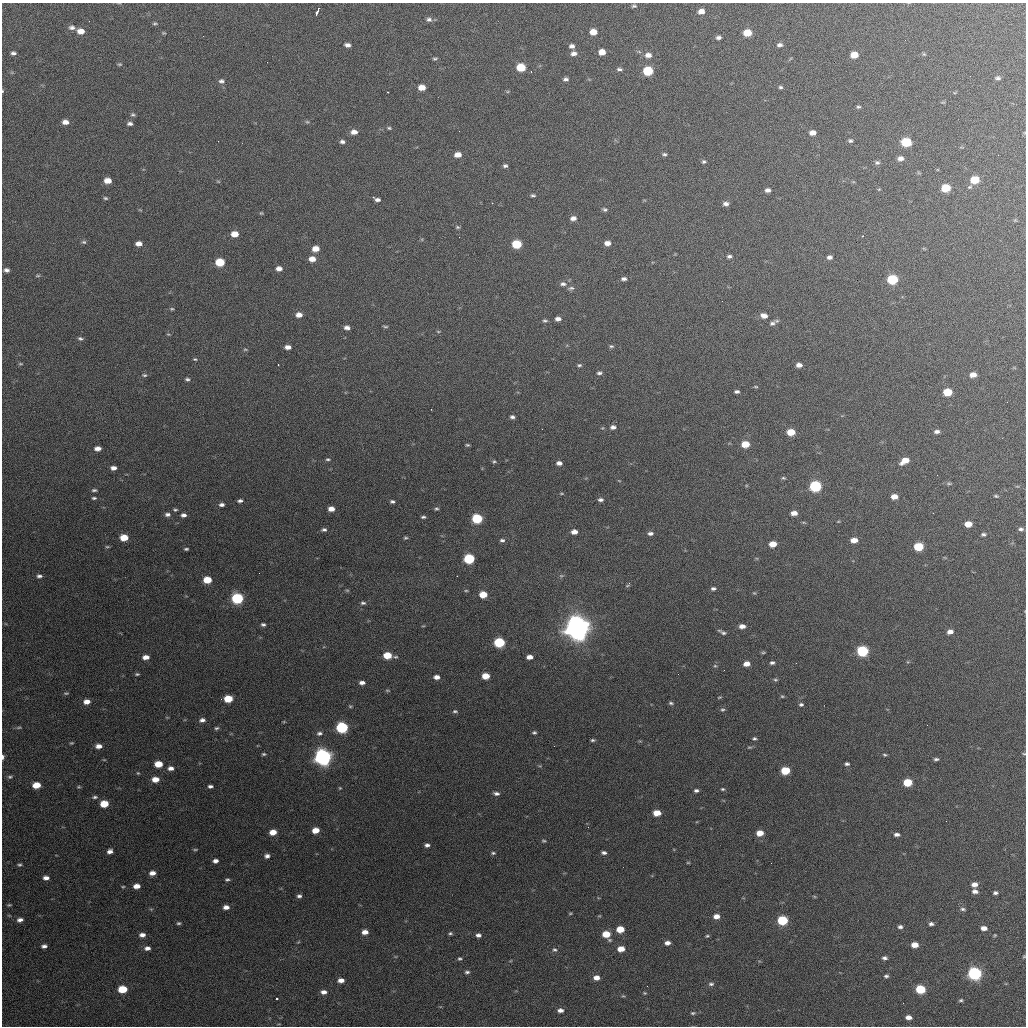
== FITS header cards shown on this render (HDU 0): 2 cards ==
NAXIS1  =                 1024 / length of data axis 1
NAXIS2  =                 1024 / length of data axis 2

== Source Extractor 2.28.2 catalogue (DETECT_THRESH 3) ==
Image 1024 x 1024 px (HDU 0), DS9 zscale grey, 1 PNG px = 1 image px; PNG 1028 x 1028 px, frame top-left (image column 1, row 1024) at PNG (2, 3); no overlay
Background 538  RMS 18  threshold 55.1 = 3 sigma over >= 5 px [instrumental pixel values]
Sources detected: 320; all 320 listed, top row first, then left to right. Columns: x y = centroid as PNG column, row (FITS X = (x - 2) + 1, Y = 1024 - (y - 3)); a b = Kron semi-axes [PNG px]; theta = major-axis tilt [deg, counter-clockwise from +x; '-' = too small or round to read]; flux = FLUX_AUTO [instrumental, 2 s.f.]
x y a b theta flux
634 6 6 4 4 2.1e+03
701 11 6 5 - 8.4e+03
317 12 8 3 67 5.8e+03
429 19 7 6 - 3.7e+03
155 23 6 4 -8 1.7e+03
72 27 8 6 -9 4.4e+03
81 31 7 5 -8 1.1e+04
593 32 6 5 - 1.4e+04
163 33 6 4 9 1.3e+03
747 33 6 5 - 2.7e+04
718 38 5 4 - 3.6e+03
347 45 6 4 -9 4.8e+03
780 45 6 5 - 3.5e+03
572 46 6 5 - 4.6e+03
602 52 6 5 - 1.3e+04
13 53 6 4 -7 3.6e+03
574 53 7 5 1 5.7e+03
924 54 5 4 - 1.5e+03
648 55 8 6 -6 7.6e+03
854 55 6 5 - 1.9e+04
435 59 6 3 9 1.9e+03
120 64 6 4 0 1.5e+03
521 67 6 5 - 3.9e+04
619 69 7 4 -2 2.9e+03
531 71 3 3 - 9.8e+02
648 71 7 6 - 6.9e+04
998 78 6 5 - 2.8e+03
566 79 6 5 - 3.5e+03
221 81 8 6 -11 3.8e+03
422 87 6 5 - 1.5e+04
781 87 5 4 - 2.1e+03
2 91 4 3 - 1.1e+03
387 92 2 2 - 9.3e+02
858 107 5 4 - 2.1e+03
133 115 6 5 - 2.2e+03
65 122 7 5 -9 7.3e+03
307 122 5 5 - 1.8e+03
130 124 6 4 -6 3.4e+03
389 128 6 4 -2 1.8e+03
459 131 2 2 - 1.5e+03
354 132 7 5 -1 8.3e+03
812 133 6 5 - 8.2e+03
850 141 6 5 - 2.4e+03
342 142 6 5 - 3.5e+03
906 142 7 6 - 6.4e+04
664 154 6 4 -8 2.3e+03
458 155 6 5 - 1.2e+04
900 158 6 5 - 6.4e+03
704 162 5 5 - 2.2e+03
877 163 7 6 - 2.8e+03
505 166 5 4 - 2.7e+03
975 180 6 5 - 3.4e+04
108 181 6 5 - 1.3e+04
218 181 6 3 -19 1.2e+03
970 187 6 4 21 1.7e+03
946 188 6 5 - 3.9e+04
879 189 5 4 - 1.2e+03
768 190 6 5 - 4.8e+03
533 195 6 4 -2 2.1e+03
373 197 3 3 - 1.1e+03
105 198 5 4 - 2.0e+03
377 200 6 4 -6 3.9e+03
726 204 7 5 -2 4.7e+03
605 209 7 5 -18 2.4e+03
261 213 4 4 - 1.3e+03
573 218 6 5 - 6.2e+03
1015 220 5 5 - 1.2e+03
457 227 6 4 -15 1.9e+03
235 234 6 5 - 1.6e+04
863 236 3 2 - 1.2e+03
84 242 6 5 - 2.2e+03
607 243 6 5 - 8.6e+03
139 244 6 4 -3 7.8e+03
517 244 6 5 - 5.2e+04
316 249 6 5 - 1.4e+04
924 249 6 3 -20 1.2e+03
729 256 6 4 11 3.1e+03
830 257 6 5 - 4.4e+03
312 259 6 5 - 1.2e+04
220 262 6 5 - 4.3e+04
279 269 6 5 - 6.7e+03
6 270 6 4 0 4.5e+03
38 276 7 3 0 1.7e+03
624 279 7 5 0 3.7e+03
892 279 7 5 4 8.6e+04
563 284 9 6 0 4.4e+03
571 288 10 5 5 3.3e+03
172 309 5 4 - 1.6e+03
299 315 7 5 -1 8.8e+03
764 316 7 5 -17 8.1e+03
558 319 6 4 5 5.5e+03
545 321 6 4 -1 2.1e+03
772 323 9 6 33 3.9e+03
385 326 7 3 -5 1.6e+03
347 328 5 4 - 5.2e+03
438 331 5 3 - 1.2e+03
168 334 5 3 - 1.0e+03
80 338 6 4 -12 2.5e+03
611 346 6 4 -11 1.9e+03
288 347 6 4 -3 6.8e+03
245 349 6 4 0 1.6e+03
195 359 5 3 - 1.4e+03
20 364 6 3 -8 1.4e+03
278 365 2 2 - 8.3e+02
579 365 5 3 - 1.9e+03
799 365 5 4 - 6.5e+03
599 373 6 4 2 2.8e+03
144 375 7 4 -9 2.0e+03
973 375 6 5 - 1.0e+04
187 379 5 4 - 2.3e+03
756 387 5 2 - 1.2e+03
737 392 5 3 - 2.8e+03
948 392 6 5 - 3.8e+04
431 409 2 2 - 7.4e+02
512 417 4 4 - 3.2e+03
613 427 6 5 - 4.5e+03
791 432 6 5 - 2.6e+04
937 432 7 5 5 4.3e+03
745 444 6 5 - 2.5e+04
467 445 5 4 - 1.7e+03
98 448 6 4 4 7.3e+03
328 459 7 4 8 2.1e+03
905 461 9 5 28 1.5e+04
494 462 5 5 - 1.8e+03
559 463 5 4 - 5.8e+03
113 468 6 4 0 5.8e+03
937 475 2 2 - 5.6e+02
783 478 6 4 -3 1.8e+03
949 483 8 4 0 2.1e+03
815 486 7 6 - 1.5e+05
1017 486 6 3 -18 1.3e+03
94 490 6 4 7 2.3e+03
561 493 6 3 0 1.2e+03
996 496 6 4 -10 1.7e+03
894 497 6 5 - 1.1e+04
94 498 5 3 - 2.0e+03
600 500 6 4 0 3.5e+03
240 501 5 4 - 3.2e+03
392 502 4 3 - 2.6e+03
222 505 6 4 1 4.0e+03
331 509 5 4 - 9.5e+03
436 509 5 4 - 1.9e+03
175 510 5 3 - 1.9e+03
794 513 6 4 0 8.7e+03
933 513 2 2 - 7.4e+02
167 514 6 5 - 3.6e+03
183 515 6 4 3 4.3e+03
423 517 5 3 - 2.2e+03
477 519 6 5 - 8.0e+04
804 523 6 4 -20 1.3e+03
968 524 6 5 - 1.5e+04
1021 529 7 5 -4 3.1e+03
324 530 7 5 2 2.9e+03
574 532 6 4 1 9.2e+03
650 533 7 5 -3 4.0e+03
983 534 6 4 2 2.5e+03
124 538 6 5 - 2.5e+04
406 538 5 4 - 1.7e+03
502 540 7 5 -5 3.1e+03
854 540 6 5 - 1.1e+04
773 544 6 5 - 1.7e+04
107 547 7 3 -7 1.6e+03
919 547 6 5 - 5.2e+04
186 549 5 3 - 1.9e+03
469 559 6 5 - 1.0e+05
39 576 7 5 0 3.5e+03
561 576 6 5 - 2.1e+03
207 580 6 5 - 3.1e+04
629 584 6 3 55 2.3e+03
713 589 6 4 2 3.0e+03
347 590 6 4 -1 1.5e+03
466 591 5 3 - 1.2e+03
754 593 5 4 - 1.3e+03
483 594 6 5 - 2.5e+04
237 598 7 6 - 1.3e+05
363 603 6 4 -5 2.6e+03
263 624 5 4 - 2.6e+03
423 626 5 3 - 1.0e+03
742 626 6 5 - 7.9e+03
577 628 9 8 - 1.8e+06
722 632 9 3 -28 3.4e+03
950 632 6 5 - 7.0e+03
499 642 6 5 - 9.8e+04
862 651 7 6 - 1.2e+05
763 652 7 3 8 1.4e+03
387 655 6 5 - 2.9e+04
146 657 6 4 4 8.6e+03
395 657 6 4 1 1.8e+03
529 657 6 4 4 7.9e+03
772 663 5 4 - 2.8e+03
747 664 6 4 3 9.9e+03
715 666 5 5 - 1.8e+03
137 674 5 3 - 1.7e+03
486 676 6 5 - 2.2e+04
437 677 5 4 - 7.0e+03
775 680 6 4 -3 1.8e+03
362 683 6 4 4 5.6e+03
387 690 7 3 -1 1.4e+03
66 693 6 4 7 1.6e+03
782 696 5 4 - 1.4e+03
719 697 5 3 - 1.2e+03
228 699 6 5 - 3.4e+04
87 702 6 5 - 9.7e+03
671 703 6 4 -8 2.2e+03
801 704 5 4 - 2.3e+03
350 706 5 4 - 1.4e+03
722 710 6 5 - 2.2e+03
455 711 6 4 0 2.0e+03
202 720 7 5 11 4.4e+03
284 722 4 3 - 1.0e+03
927 725 2 2 - 5.9e+02
19 727 7 3 1 1.7e+03
342 727 7 5 -2 1.6e+05
216 728 6 5 - 2.0e+03
319 733 8 5 7 3.6e+03
534 733 4 3 - 2.0e+03
754 739 5 4 - 2.1e+03
593 740 4 3 - 1.8e+03
71 743 5 3 - 1.4e+03
99 746 7 5 1 7.5e+03
749 747 8 4 8 1.6e+03
264 754 6 4 0 1.9e+03
1024 754 5 4 - 1.3e+03
885 755 5 3 - 1.7e+03
3 757 5 3 - 4.2e+03
323 757 7 6 - 6.9e+05
936 759 5 3 - 2.5e+03
104 760 6 3 -18 9.8e+02
158 764 6 5 - 2.4e+04
847 764 5 4 - 2.6e+03
171 768 7 5 2 5.7e+03
785 771 6 5 - 4.4e+04
138 773 4 3 - 1.2e+03
10 777 6 4 10 2.1e+03
155 779 6 5 - 1.3e+04
908 782 6 5 - 3.9e+04
36 785 6 5 - 2.1e+04
210 786 5 3 - 3.2e+03
79 787 5 4 - 1.4e+03
340 788 4 4 - 1.3e+03
723 789 5 4 - 1.7e+03
696 790 4 3 - 3.0e+03
496 793 7 4 -10 3.7e+03
95 797 7 4 1 2.5e+03
104 804 6 5 - 3.0e+04
657 813 6 5 - 1.9e+04
946 821 2 2 - 7.4e+02
315 830 6 5 - 1.6e+04
273 832 6 5 - 1.5e+04
760 833 6 5 - 1.6e+04
897 834 6 4 -2 4.3e+03
544 841 5 4 - 1.6e+03
427 845 5 4 - 3.8e+03
195 849 6 3 8 1.4e+03
110 851 5 4 - 5.5e+03
493 853 5 4 - 2.0e+03
604 853 5 3 - 3.4e+03
267 856 5 5 - 4.2e+03
215 861 5 4 - 5.0e+03
688 863 5 3 - 1.2e+03
771 863 2 2 - 7.4e+02
19 865 5 4 - 2.0e+03
152 873 6 4 4 7.3e+03
46 878 6 4 -2 5.6e+03
227 880 5 4 - 2.2e+03
974 884 6 5 - 7.7e+03
137 886 6 4 5 1.0e+04
123 887 4 3 - 1.2e+03
975 891 7 5 -10 5.2e+03
995 893 6 4 5 2.8e+03
299 896 4 4 - 3.1e+03
814 896 5 3 - 1.2e+03
9 905 6 4 8 1.6e+03
226 907 6 4 4 6.4e+03
963 909 8 5 -8 2.8e+03
570 913 5 3 - 1.2e+03
599 916 5 3 - 1.0e+03
716 916 6 5 - 8.5e+03
20 920 7 5 12 5.1e+03
782 920 6 5 - 8.3e+04
179 923 5 4 - 2.0e+03
931 924 6 4 -1 3.3e+03
900 927 6 5 - 3.2e+03
984 928 6 5 - 7.4e+03
620 929 6 5 - 2.4e+04
365 932 6 4 2 9.3e+03
450 933 5 4 - 2.0e+03
606 934 7 5 -38 2.6e+04
142 935 6 4 -1 5.9e+03
478 935 6 5 - 4.3e+03
995 935 4 3 - 1.3e+03
707 936 5 4 - 1.5e+03
298 942 5 4 - 1.1e+03
667 943 6 4 1 6.0e+03
915 945 6 5 - 1.2e+04
44 946 5 4 - 4.1e+03
147 948 6 5 - 5.2e+03
621 949 6 5 - 1.5e+04
555 950 6 6 - 2.5e+03
1024 956 4 4 - 1.2e+03
885 958 6 4 -1 3.2e+03
460 959 5 4 - 2.0e+03
467 972 6 5 - 2.6e+03
975 973 7 6 - 2.7e+05
886 976 5 4 - 2.5e+03
596 978 6 5 - 8.9e+03
341 980 6 4 5 7.6e+03
711 984 7 5 8 2.6e+03
647 986 2 2 - 5.7e+02
122 989 6 5 - 3.8e+04
920 989 6 5 - 5.8e+04
323 992 6 5 - 5.7e+03
645 993 5 4 - 1.4e+03
623 996 6 4 -42 1.5e+03
277 999 3 3 - 3.2e+03
961 1000 5 4 - 1.9e+03
903 1003 3 2 - 1.0e+03
560 1010 6 4 0 5.8e+03
693 1013 5 3 - 1.7e+03
908 1017 6 4 -2 6.5e+03
At the frame edge (FLAGS 8, measured only in part): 4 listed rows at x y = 2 91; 1024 754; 3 757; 1024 956